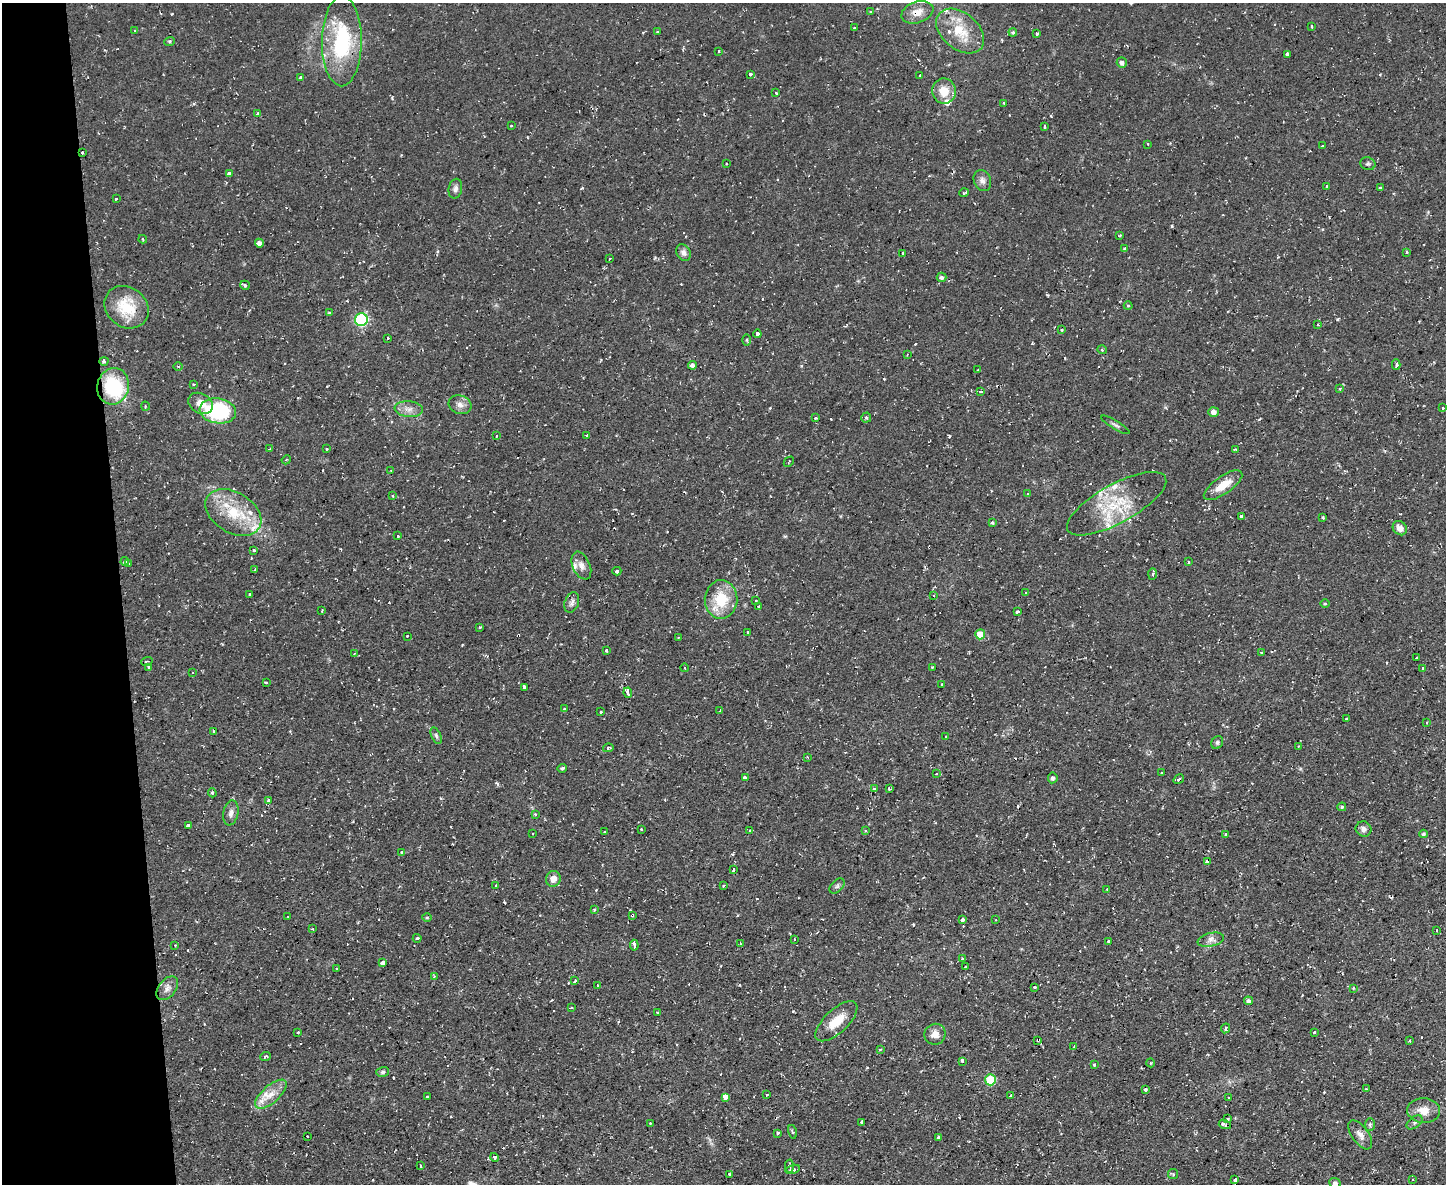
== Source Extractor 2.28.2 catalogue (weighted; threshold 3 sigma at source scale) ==
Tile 4 of 3 x 4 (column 1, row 2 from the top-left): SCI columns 131-1574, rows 2366-3547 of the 4703 x 4729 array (HDU 1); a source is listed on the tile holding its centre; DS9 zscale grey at full resolution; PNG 1448 x 1186 px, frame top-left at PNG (2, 3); each listed source drawn as its Kron ellipse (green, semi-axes under 4 px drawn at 4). Shown black and unused: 8% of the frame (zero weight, under 2 of 3 exposures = <1% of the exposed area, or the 3 px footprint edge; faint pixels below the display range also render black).
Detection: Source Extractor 2.28.2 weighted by HDU 2 'WHT'; one run over the whole footprint, this tile lists its part. Background 0.0596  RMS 0.0061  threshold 0.0276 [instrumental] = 3 sigma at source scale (4.5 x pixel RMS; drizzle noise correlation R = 1.50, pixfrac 1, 0.05/0.05 arcsec/px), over >= 5 px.
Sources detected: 287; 1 inside a brighter object's white glare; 32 cosmic-ray / hot-pixel residue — neither listed nor drawn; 10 inside a brighter listed object's ellipse — not listed separately; the other 244 listed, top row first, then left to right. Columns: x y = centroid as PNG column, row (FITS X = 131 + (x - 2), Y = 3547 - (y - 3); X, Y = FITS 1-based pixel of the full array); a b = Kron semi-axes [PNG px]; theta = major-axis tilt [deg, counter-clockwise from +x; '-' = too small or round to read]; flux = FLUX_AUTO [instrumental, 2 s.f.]
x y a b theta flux
871 11 3 3 - 0.73
917 12 16 10 19 7.1
1312 26 3 2 - 0.99
854 28 3 3 - 1
135 31 3 3 - 1
960 31 27 18 -40 20
658 32 3 3 - 0.98
1013 32 4 4 - 1.2
1036 34 3 3 - 4.1
342 41 45 20 89 55
170 42 5 4 - 0.88
719 51 3 2 - 0.93
1287 54 4 3 - 1.4
1122 63 5 5 - 2.3
750 74 3 3 - 2.9
920 75 3 3 - 1.2
301 77 3 3 - 1.3
944 91 13 11 -79 9.8
776 93 3 3 - 1
1004 103 4 3 - 0.68
257 113 4 3 - 0.71
511 126 3 3 - 0.87
1044 126 3 3 - 3.1
1148 144 3 3 - 0.69
1322 146 3 3 - 0.78
82 153 3 2 - 0.81
726 164 2 2 - 0.65
1368 164 8 6 -20 1.4
229 174 4 3 - 14
982 181 11 8 -70 3.1
1327 186 3 2 - 0.82
1380 188 3 3 - 2.9
455 189 10 6 77 2.3
964 193 5 3 - 1.4
116 198 3 3 - 2.2
1120 235 3 2 - 0.71
143 239 4 3 - 0.79
259 243 5 4 - 2
1125 248 4 3 - 0.99
1406 252 4 3 - 0.92
684 253 9 7 -62 2.6
902 253 3 2 - 0.71
609 259 3 2 - 0.47
942 277 5 5 - 1.8
245 285 5 4 - 1.3
1128 306 4 4 - 0.86
126 307 23 20 -39 22
329 313 4 4 - 0.83
361 320 6 6 - 76
1318 324 2 2 - 0.52
1062 330 3 3 - 1
757 334 4 3 - 3.3
388 338 3 2 - 0.64
747 340 6 4 -89 0.81
1102 350 5 3 - 0.57
907 354 2 2 - 0.69
104 361 4 4 - 0.84
692 365 4 4 - 1.6
1396 365 5 4 - 1.9
178 366 4 3 - 0.64
978 370 3 2 - 0.83
193 384 3 2 - 0.85
113 386 18 16 76 39
1340 389 4 4 - 0.72
981 391 3 2 - 1.6
201 403 13 10 -30 7
460 405 11 9 -17 3.8
145 406 4 3 - 0.53
1443 408 3 2 - 0.84
409 409 14 8 -6 4.4
218 411 18 12 -8 57
1214 412 5 5 - 3.3
816 418 4 3 - 0.77
866 418 5 5 - 1.6
1115 425 16 3 -31 1.5
496 436 3 2 - 0.39
587 436 3 3 - 1.2
270 449 3 2 - 1
326 449 3 3 - 0.78
1236 450 3 3 - 0.79
286 460 5 3 - 0.69
789 462 6 2 46 0.54
391 471 3 2 - 0.43
1223 485 22 9 35 11
1028 493 3 3 - 0.78
393 496 3 3 - 1.1
1117 504 55 19 29 33
233 512 30 20 -31 26
1241 516 4 3 - 10
1323 518 3 2 - 0.75
992 522 3 3 - 0.94
1400 528 8 6 -47 4.8
397 536 3 3 - 1.9
254 550 4 3 - 1.3
125 561 4 3 - 1.1
1189 562 3 3 - 0.65
129 564 3 2 - 0.61
581 566 15 8 -65 3.9
255 570 4 3 - 2.9
617 571 4 3 - 3.2
1153 574 6 4 88 0.93
1025 593 3 3 - 1.4
250 594 3 3 - 3.8
934 595 3 2 - 0.73
721 599 19 16 88 22
756 601 3 2 - 0.63
572 602 10 7 71 2.5
1325 604 5 3 - 0.71
759 606 3 2 - 1.3
322 611 3 2 - 0.66
1017 611 4 3 - 1.5
480 627 3 2 - 0.64
748 632 3 3 - 1.5
980 634 5 5 - 9.9
407 636 3 2 - 0.6
678 638 3 2 - 0.47
606 650 4 3 - 1.5
1261 652 3 3 - 0.92
354 654 3 2 - 0.4
1417 657 3 3 - 1
147 661 6 3 17 0.87
148 667 4 3 - 7.1
932 667 2 2 - 0.42
685 668 4 3 - 0.46
1422 668 4 3 - 2.5
192 672 2 2 - 0.67
266 683 3 3 - 1.5
942 684 2 2 - 0.48
524 687 4 3 - 15
628 693 5 3 - 5.3
564 709 3 2 - 0.91
720 711 3 2 - 0.8
601 712 3 2 - 0.94
1346 719 3 3 - 0.88
1427 722 3 2 - 0.68
214 732 3 3 - 1.2
436 736 9 4 -65 1.5
946 737 3 3 - 1.1
1217 743 7 5 60 1.3
1298 746 3 2 - 0.74
608 748 5 4 - 1
807 757 3 2 - 0.63
562 768 4 3 - 1.2
1162 773 2 2 - 0.54
936 774 3 2 - 0.72
745 778 4 3 - 3.1
1053 778 5 5 - 1.2
1179 779 6 4 30 1.3
875 789 4 3 - 2.7
889 789 3 3 - 1.6
212 793 4 4 - 1
268 801 4 3 - 3.2
1342 807 4 4 - 1
231 813 12 7 79 3.3
535 814 3 3 - 1.1
188 825 3 3 - 2.9
641 829 3 2 - 0.94
1363 829 8 7 - 2.6
750 830 3 3 - 0.74
866 831 3 3 - 0.66
605 832 3 2 - 0.88
533 834 3 2 - 0.66
1225 834 3 3 - 0.72
1424 834 4 4 - 1.1
401 852 3 3 - 0.9
1207 861 4 3 - 4.7
733 870 4 3 - 1.6
553 879 8 7 - 4.9
496 885 3 2 - 0.61
723 885 3 3 - 0.95
837 886 9 5 45 1.4
1107 889 2 2 - 0.64
594 909 3 3 - 0.8
632 915 4 4 - 1.2
288 917 3 2 - 0.38
427 917 5 3 - 0.63
962 920 4 3 - 5.9
996 920 2 2 - 0.41
313 929 3 2 - 0.54
1437 930 3 2 - 0.81
417 938 4 3 - 1.4
795 939 3 2 - 0.65
1211 940 13 6 12 3.2
1109 941 3 3 - 1.7
740 944 3 2 - 0.87
175 945 2 2 - 0.47
634 945 5 3 - 4.4
962 959 2 2 - 0.63
383 963 4 3 - 6.8
966 967 3 3 - 1.1
336 968 3 2 - 0.5
434 977 4 3 - 0.75
575 981 4 3 - 1.5
597 985 3 3 - 1.1
1034 987 3 3 - 0.92
167 988 13 8 51 3.8
1353 988 3 3 - 0.51
1248 1001 4 4 - 1.9
571 1008 3 3 - 1.5
657 1012 2 2 - 0.62
836 1021 26 11 43 13
1226 1028 5 3 - 1
298 1032 3 2 - 0.96
1314 1033 3 3 - 1.1
935 1034 11 10 - 4.9
1038 1040 3 2 - 1.4
1410 1041 3 2 - 0.86
1074 1047 4 2 - 1.1
880 1049 4 3 - 0.79
265 1056 6 4 23 1
962 1061 4 3 - 10
1151 1063 4 3 - 0.59
1094 1065 3 3 - 0.98
382 1072 6 4 16 1.2
990 1080 5 5 - 28
1145 1089 3 3 - 4.4
1366 1089 3 2 - 0.75
271 1094 19 8 42 8.1
767 1094 3 2 - 0.47
1011 1096 4 3 - 2.1
428 1097 3 3 - 6.6
725 1098 4 3 - 95
1228 1098 3 2 - 0.73
1424 1111 16 12 -4 8.1
1228 1119 3 2 - 0.51
862 1122 4 3 - 1.8
1415 1122 9 5 38 1.6
650 1123 2 2 - 0.54
1225 1125 6 3 -17 1.9
1370 1125 6 5 - 1.2
792 1132 7 3 -77 0.79
777 1133 3 3 - 2.3
1360 1135 17 8 -54 4.2
307 1136 3 2 - 0.47
938 1137 3 3 - 1
494 1158 5 4 - 1.5
420 1166 4 3 - 3.3
789 1166 6 2 -87 1.3
792 1169 7 4 15 2.5
1173 1174 5 5 - 0.87
729 1175 3 3 - 2.2
1235 1180 4 3 - 9.4
1412 1180 3 3 - 0.76
1335 1183 6 5 - 1.8
Overlapping masked pixels (flux is a lower limit): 5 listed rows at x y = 917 12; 82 153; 1207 861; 632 915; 1038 1040
Isophote crosses this tile's border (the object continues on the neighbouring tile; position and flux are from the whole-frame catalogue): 1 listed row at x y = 1335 1183
Unlisted compact peaks at least as high as the median listed source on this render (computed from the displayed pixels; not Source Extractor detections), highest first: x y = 949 436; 172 14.